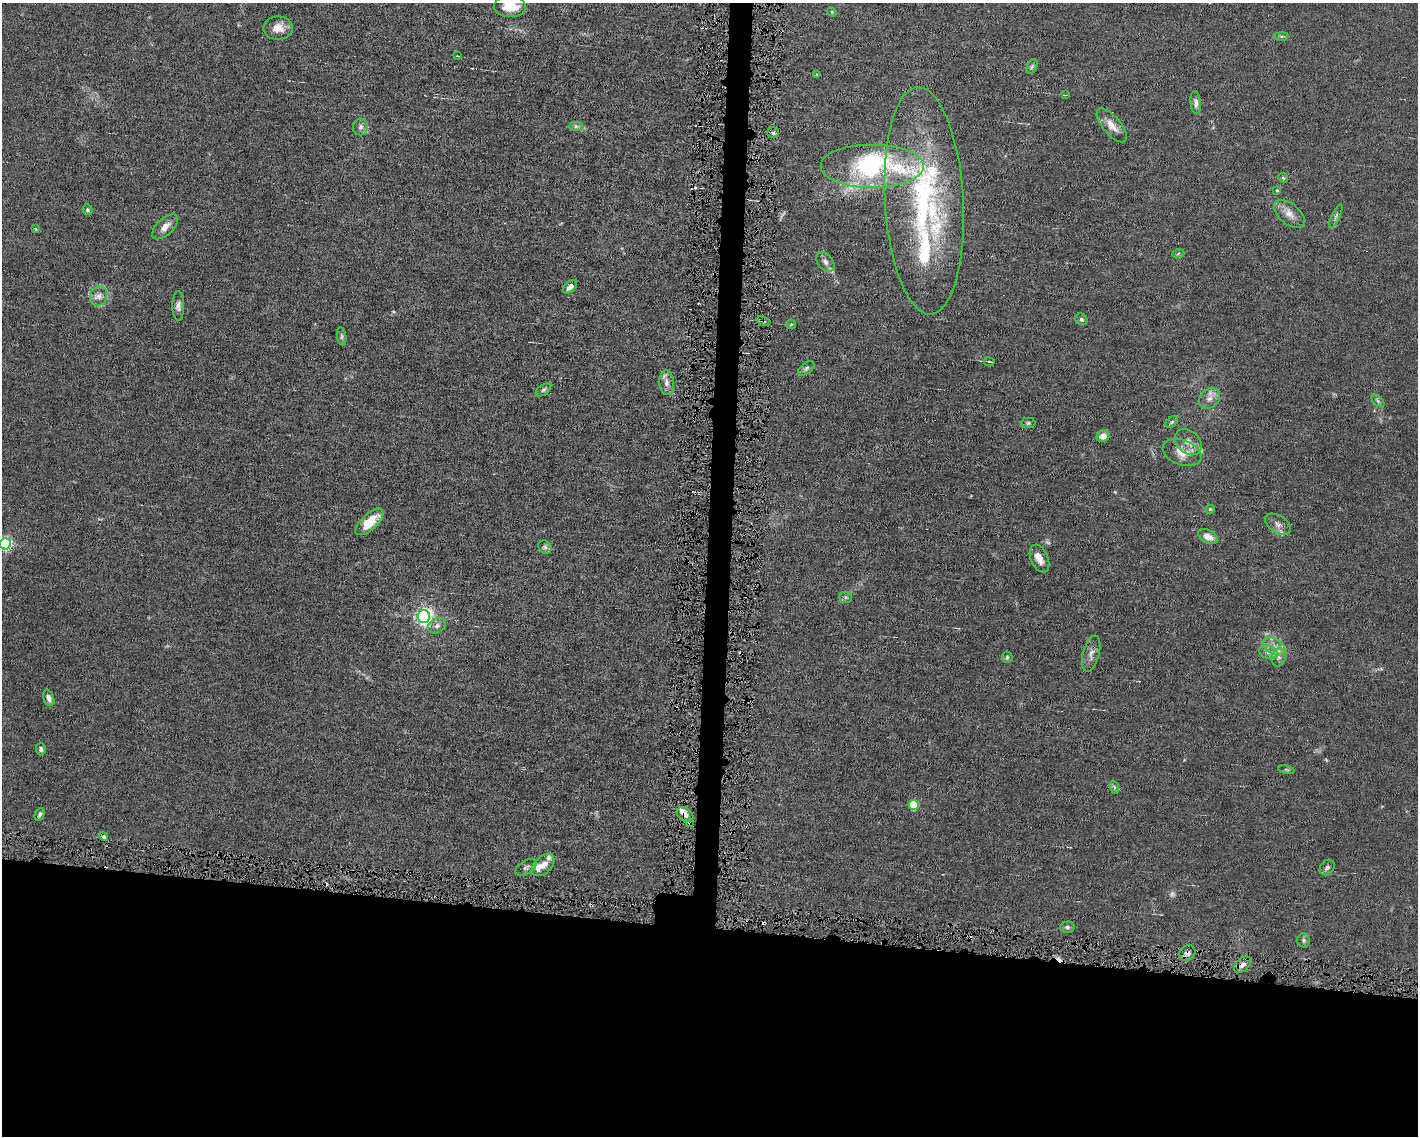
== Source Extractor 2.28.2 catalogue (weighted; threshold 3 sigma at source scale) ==
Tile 11 of 3 x 4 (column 2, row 4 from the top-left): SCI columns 1523-2938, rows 1-1134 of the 4568 x 4535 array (HDU 1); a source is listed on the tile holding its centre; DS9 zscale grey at full resolution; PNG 1420 x 1138 px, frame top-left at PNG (2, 3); each listed source drawn as its Kron ellipse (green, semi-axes under 4 px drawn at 4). Shown black and unused: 20% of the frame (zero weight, under 4 of 8 exposures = <1% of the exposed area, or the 3 px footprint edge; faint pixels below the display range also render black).
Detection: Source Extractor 2.28.2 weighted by HDU 2 'WHT'; one run over the whole footprint, this tile lists its part. Background 0.0157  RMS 0.0024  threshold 0.00967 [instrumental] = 3 sigma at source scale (4.09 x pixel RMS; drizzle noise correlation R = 1.36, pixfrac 0.8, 0.05/0.05 arcsec/px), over >= 5 px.
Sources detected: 87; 2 too faint to see at this stretch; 6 cosmic-ray / hot-pixel residue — neither listed nor drawn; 6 inside a brighter listed object's ellipse — not listed separately; the other 73 listed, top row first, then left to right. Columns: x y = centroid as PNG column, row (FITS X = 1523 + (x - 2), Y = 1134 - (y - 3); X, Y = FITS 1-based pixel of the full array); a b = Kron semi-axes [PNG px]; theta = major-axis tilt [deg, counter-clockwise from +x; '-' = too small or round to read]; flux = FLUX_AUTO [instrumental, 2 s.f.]
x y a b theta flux
510 6 16 11 -2 5.6
832 12 5 4 - 0.25
278 28 15 11 1 2.5
1281 36 7 4 0 0.32
457 56 3 2 - 0.22
1032 67 7 5 63 0.45
817 74 3 2 - 0.23
1066 95 4 2 - 0.19
1196 103 11 5 -85 0.92
1112 125 21 9 -50 2.4
576 126 7 4 0 0.52
360 127 8 7 - 0.81
773 133 6 5 - 0.39
872 166 52 22 0 37
1283 178 5 4 - 0.26
1277 190 3 3 - 0.22
924 201 114 39 -87 51
88 210 5 5 - 0.38
1289 214 18 10 -39 2.1
1336 216 13 3 65 0.51
165 227 16 8 44 1.9
35 229 4 3 - 0.21
1178 254 6 4 20 0.28
825 262 11 7 -51 1
570 287 8 5 43 1.3
99 296 10 8 66 1.3
178 306 15 6 -89 0.91
1081 319 6 5 - 0.46
763 321 7 3 -20 0.4
791 324 5 4 - 0.24
342 336 9 4 -81 0.42
989 362 5 3 - 0.22
806 368 9 5 38 0.56
667 383 12 7 -87 1.3
544 390 9 5 38 0.49
1209 398 12 9 39 1.5
1378 401 8 4 -45 0.45
1172 422 7 4 37 0.4
1028 423 7 5 0 0.43
1103 436 6 6 - 1.8
1188 442 15 11 -43 2
1182 453 20 12 -20 3.3
1210 509 5 5 - 0.27
369 522 17 8 43 4.8
1278 524 14 8 -32 1.2
1208 537 10 6 -29 2
6 544 5 5 - 32
545 547 7 6 - 0.55
1039 559 15 8 -67 1.9
845 597 6 5 - 0.46
424 617 6 6 - 79
437 626 9 7 29 0.89
1274 646 12 7 -31 1.8
1268 652 9 7 -15 0.98
1091 654 18 8 75 1.3
1007 657 5 5 - 0.35
1279 657 9 7 71 0.89
49 698 8 5 -69 0.98
41 749 6 5 - 0.51
1286 770 8 4 -9 0.33
1114 787 7 4 -71 0.4
914 805 5 5 - 10
40 814 6 4 64 0.45
685 814 9 6 -34 1.1
690 823 4 3 - 0.65
104 837 5 4 - 0.35
543 865 13 8 44 2
526 867 11 6 32 0.7
1327 867 8 6 49 0.66
1067 927 7 5 3 0.53
1304 940 7 6 - 0.51
1187 953 8 7 - 0.9
1242 965 10 6 44 1.1
Overlapping masked pixels (flux is a lower limit): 5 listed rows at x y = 763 321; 685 814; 690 823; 1187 953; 1242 965
Isophote crosses this tile's border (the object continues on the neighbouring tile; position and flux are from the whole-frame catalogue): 2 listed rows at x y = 510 6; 6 544